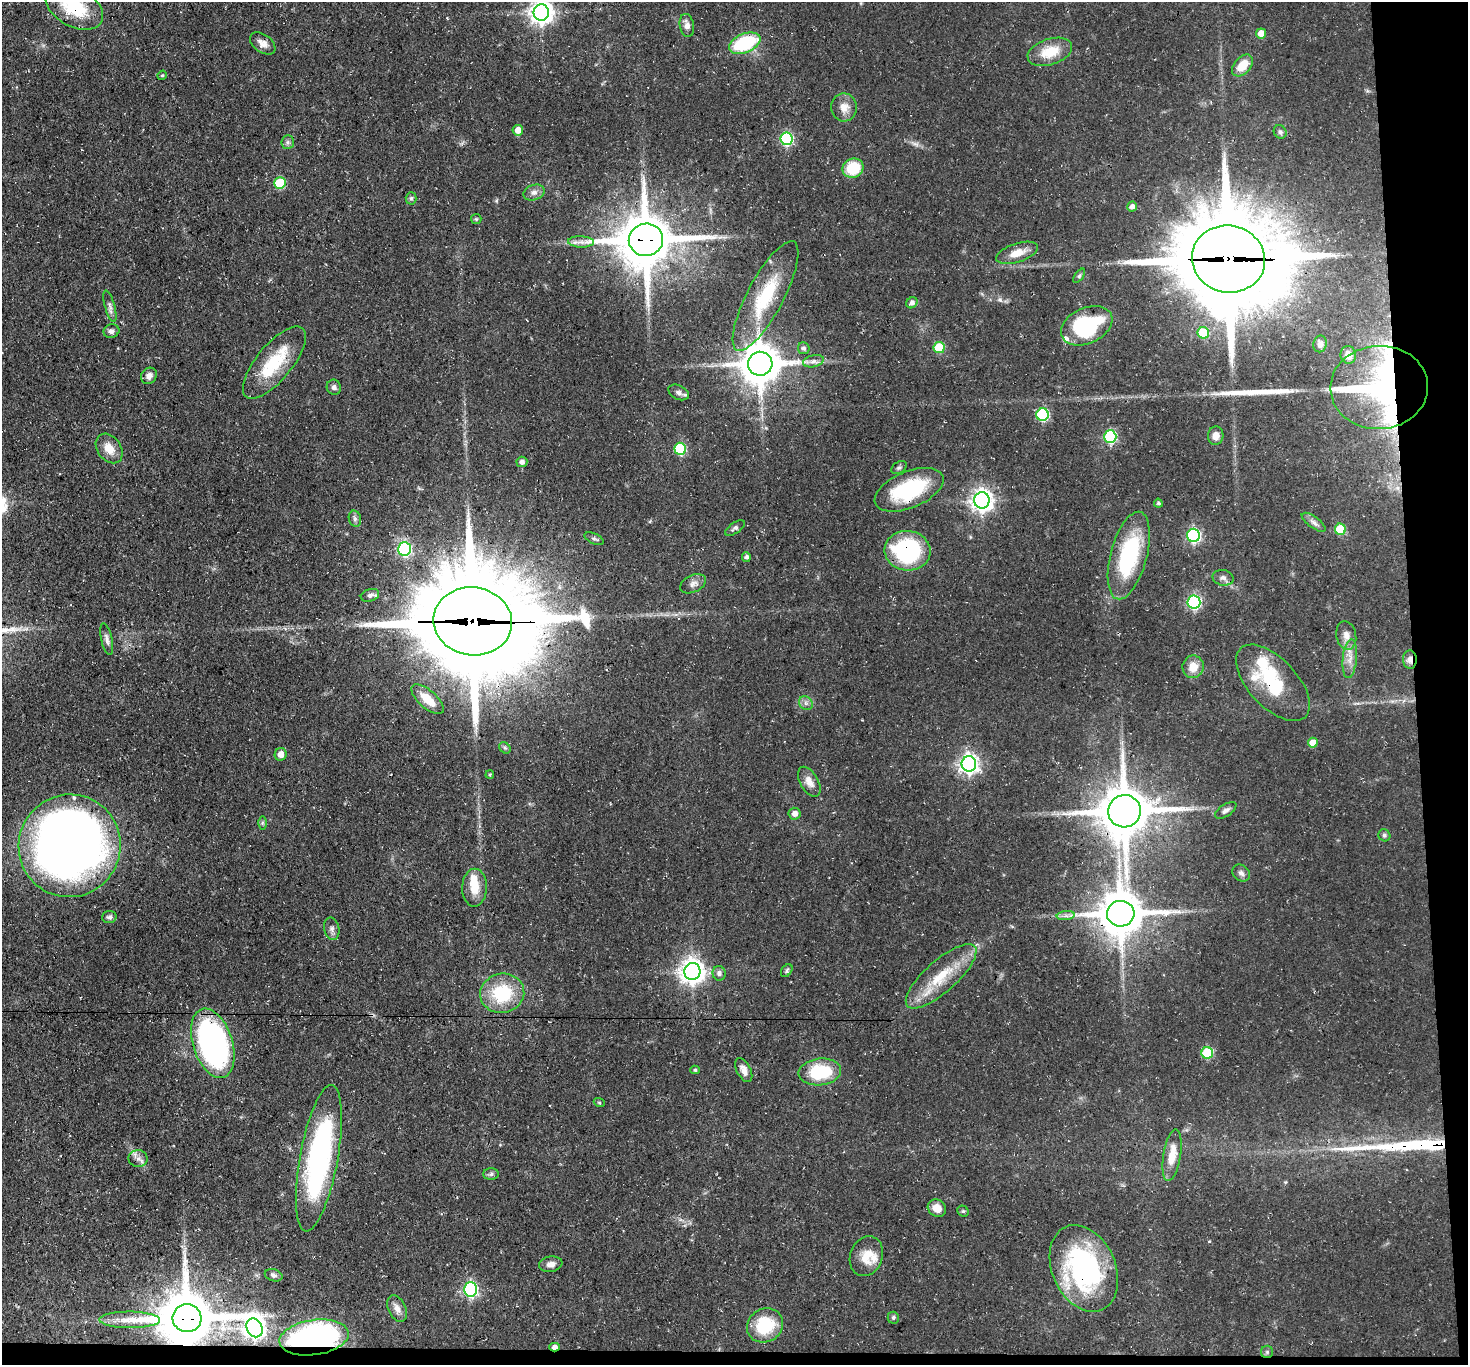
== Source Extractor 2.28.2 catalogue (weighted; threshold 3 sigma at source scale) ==
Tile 9 of 3 x 3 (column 3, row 3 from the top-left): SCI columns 2935-4400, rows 161-1523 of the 4401 x 4372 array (HDU 1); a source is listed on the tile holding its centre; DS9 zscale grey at full resolution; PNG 1470 x 1367 px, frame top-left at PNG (2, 2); each listed source drawn as its Kron ellipse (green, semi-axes under 4 px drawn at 4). Shown black and unused: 5% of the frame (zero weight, under 3 of 4 exposures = <1% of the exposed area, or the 3 px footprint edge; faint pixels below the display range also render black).
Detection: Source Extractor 2.28.2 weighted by HDU 2 'WHT'; one run over the whole footprint, this tile lists its part. Background 0.055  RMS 0.0051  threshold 0.023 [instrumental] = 3 sigma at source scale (4.5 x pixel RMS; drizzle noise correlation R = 1.50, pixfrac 1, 0.05/0.05 arcsec/px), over >= 5 px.
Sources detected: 133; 2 inside a brighter object's white glare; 3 long thin detections or spike segments (spike, bleed or trail) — neither listed nor drawn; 4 inside a brighter listed object's ellipse — not listed separately; the other 124 listed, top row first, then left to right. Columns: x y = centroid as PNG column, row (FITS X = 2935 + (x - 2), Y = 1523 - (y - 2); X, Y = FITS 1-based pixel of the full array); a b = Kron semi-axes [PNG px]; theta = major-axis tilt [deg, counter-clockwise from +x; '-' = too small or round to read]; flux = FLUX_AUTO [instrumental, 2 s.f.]
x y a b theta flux
74 7 31 19 -27 28
541 12 8 7 - 420
687 25 12 7 -80 3
1261 33 5 5 - 4.7
263 43 14 9 -37 3.4
745 43 16 9 23 40
1050 52 23 13 18 12
1242 65 13 8 48 9.8
162 75 5 4 - 0.72
844 107 14 13 - 5.6
518 130 5 5 - 4.6
1280 132 7 6 - 1.3
786 139 6 6 - 65
288 142 7 6 - 1.3
853 168 11 9 22 20
280 183 6 5 - 27
534 192 11 7 18 2.6
411 198 6 5 - 1.1
1132 207 5 5 - 2.3
476 219 5 5 - 0.74
646 240 17 16 - 3100
581 242 13 5 -2 2.9
1017 253 22 9 18 6.6
1228 259 37 33 -12 9200
1079 276 8 4 54 0.96
765 296 61 18 62 33
912 303 6 5 - 2
110 306 16 5 -75 2.1
1087 326 27 17 24 46
111 331 8 6 17 1.8
1203 333 6 5 - 19
1320 344 8 6 78 1.9
804 348 6 5 - 1.6
939 348 5 5 - 22
1348 355 9 7 -80 3.3
813 361 10 6 13 2.2
274 363 44 18 51 26
760 364 12 12 - 1600
149 376 8 7 - 2.8
334 387 8 7 - 1.8
1379 387 49 41 3 180
679 392 11 7 -26 2.1
1043 415 6 6 - 58
1216 436 9 7 86 3.8
1110 437 6 6 - 64
109 448 16 11 -53 7.2
680 449 6 5 - 41
522 462 5 5 - 2.1
899 468 8 5 35 1.3
909 490 36 18 23 43
982 500 8 7 - 350
1158 503 4 4 - 0.94
355 519 8 6 -76 1.5
1314 522 14 5 -36 2.2
735 528 11 5 34 1.5
1340 529 5 5 - 22
1193 535 6 6 - 91
594 539 10 5 -24 1.3
405 549 7 6 - 85
907 551 23 20 -6 59
1129 556 45 18 75 50
746 557 4 4 - 1.4
1223 578 10 7 -12 2.3
693 584 13 8 26 2.8
370 595 9 6 17 1.8
1194 602 6 6 - 68
473 621 39 34 -8 12000
1346 635 14 10 -80 4
107 639 16 5 -77 2.2
1350 659 19 7 84 4.7
1410 660 9 7 -88 3.1
1193 667 11 10 - 6.5
1273 683 47 24 -47 34
428 699 20 9 -41 10
806 703 7 6 - 1.7
1313 743 5 5 - 7.2
505 748 6 5 - 0.97
281 754 6 6 - 4.2
969 764 7 7 - 230
490 775 4 3 - 0.6
809 782 16 9 -60 4.7
1226 810 12 6 32 2
1125 811 16 16 - 2600
794 814 6 6 - 3.3
262 823 6 4 90 0.83
1384 835 6 5 - 1.1
70 846 51 51 - 490
1241 873 9 7 -39 2
474 888 19 12 89 9.2
1121 914 14 12 3 2000
1066 916 9 4 7 1.8
109 917 7 6 - 1.3
332 929 11 7 -77 2
692 971 8 8 - 470
787 971 7 5 53 0.94
719 973 7 6 - 2.1
941 976 45 15 42 21
502 993 22 19 11 29
213 1043 36 20 -72 160
1207 1053 6 5 - 33
695 1070 4 4 - 0.8
744 1070 13 7 -62 3.3
820 1072 21 13 6 27
599 1102 6 3 -20 0.54
1172 1155 26 8 81 10
138 1158 9 8 - 2.6
319 1158 74 19 80 120
491 1174 8 5 2 1.3
937 1208 9 8 - 5.2
963 1211 6 5 - 0.81
866 1256 20 16 69 9.8
551 1264 12 7 10 2.9
1084 1268 45 31 -66 85
274 1275 9 6 -16 1.6
471 1289 7 6 - 110
397 1309 14 8 -66 3.6
187 1318 14 14 - 3300
893 1318 6 6 - 1.1
130 1320 30 8 -1 7.7
765 1325 18 16 32 25
255 1328 9 7 -66 310
314 1337 35 17 8 120
555 1347 5 4 - 3.5
1267 1352 6 6 - 1.1
Overlapping masked pixels (flux is a lower limit): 17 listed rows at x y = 74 7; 646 240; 1228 259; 1379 387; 909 490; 907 551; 473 621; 1410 660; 1273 683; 1125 811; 1121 914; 213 1043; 138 1158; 1084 1268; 187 1318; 314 1337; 555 1347
Isophote crosses this tile's border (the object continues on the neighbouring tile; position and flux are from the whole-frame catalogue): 3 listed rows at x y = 74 7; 541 12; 70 846
Unlisted compact peaks at least as high as the median listed source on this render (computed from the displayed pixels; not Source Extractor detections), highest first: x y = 1000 300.